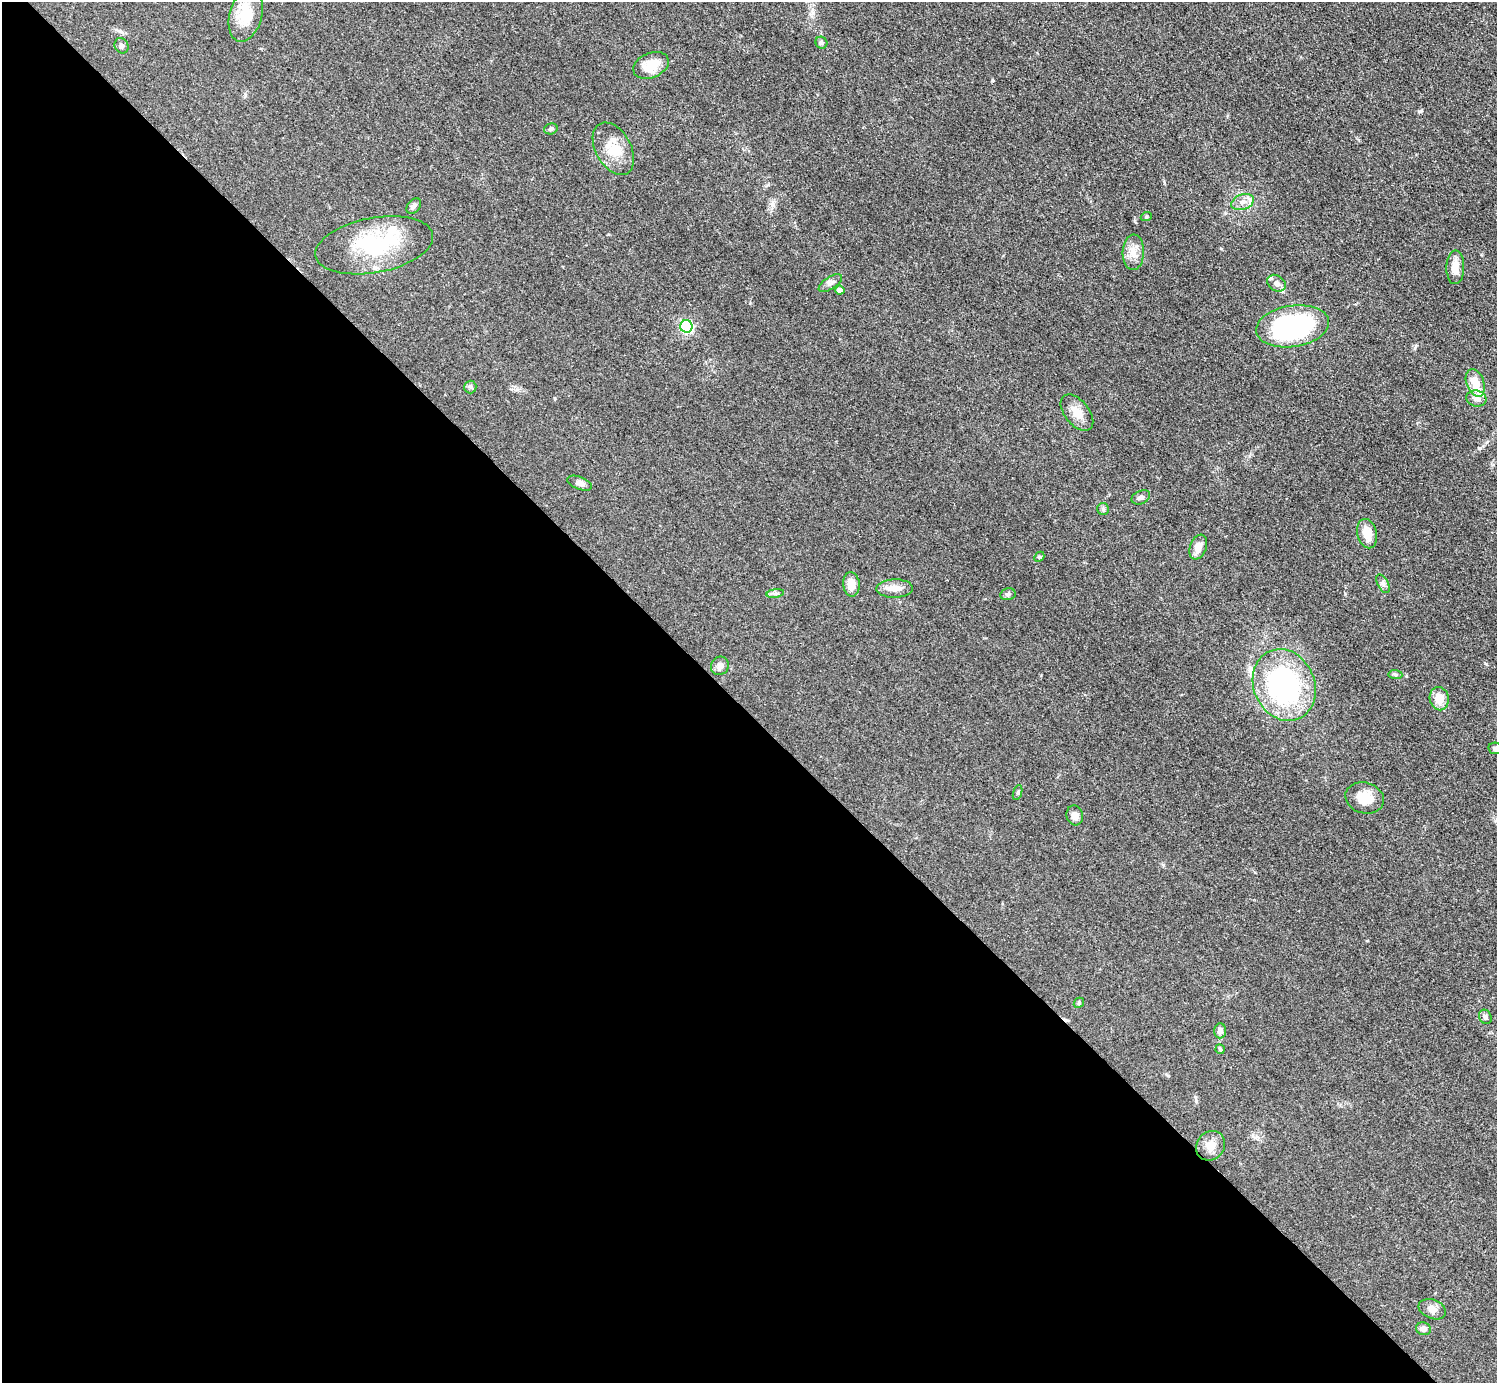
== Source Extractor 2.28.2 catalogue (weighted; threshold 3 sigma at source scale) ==
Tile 9 of 4 x 4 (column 1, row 3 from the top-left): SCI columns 8-1502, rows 1687-3067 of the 5990 x 5989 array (HDU 1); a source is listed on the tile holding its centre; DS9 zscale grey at full resolution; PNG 1499 x 1385 px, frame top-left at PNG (2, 2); each listed source drawn as its Kron ellipse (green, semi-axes under 4 px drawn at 4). Shown black and unused: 49% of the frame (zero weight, under 3 of 5 exposures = <1% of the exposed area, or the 3 px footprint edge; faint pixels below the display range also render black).
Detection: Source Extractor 2.28.2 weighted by HDU 2 'WHT'; one run over the whole footprint, this tile lists its part. Background 0.0499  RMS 0.0053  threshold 0.0237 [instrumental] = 3 sigma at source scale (4.5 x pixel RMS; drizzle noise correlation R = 1.50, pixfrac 1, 0.05/0.05 arcsec/px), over >= 5 px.
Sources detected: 51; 1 inside a brighter object's white glare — neither listed nor drawn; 3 inside a brighter listed object's ellipse — not listed separately; the other 47 listed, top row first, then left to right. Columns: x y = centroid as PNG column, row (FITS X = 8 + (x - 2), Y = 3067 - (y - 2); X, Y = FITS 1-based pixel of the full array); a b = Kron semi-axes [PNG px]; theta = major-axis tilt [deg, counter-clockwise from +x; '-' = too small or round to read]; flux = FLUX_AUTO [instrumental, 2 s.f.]
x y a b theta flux
246 15 27 16 75 13
821 43 6 5 - 1.2
121 46 8 6 -61 1.5
651 65 18 12 24 8.8
551 129 7 5 18 1.2
613 149 28 17 -61 13
1243 202 12 7 21 3.6
414 206 9 6 53 1.4
1146 217 5 3 - 0.6
374 245 60 27 10 42
1133 252 18 10 87 5.5
1455 267 17 9 89 5.5
830 283 13 6 33 2.1
1277 283 10 7 -34 3
840 290 5 4 - 2.7
686 326 6 6 - 70
1293 326 37 20 9 85
1475 383 14 8 -70 8.5
470 387 6 6 - 1.1
1476 398 10 8 -13 3.3
1077 413 21 12 -51 6.4
580 483 13 6 -21 2.2
1141 497 10 6 23 1.7
1103 509 6 6 - 0.99
1367 534 15 9 -76 6.7
1198 547 13 8 68 4.8
1039 557 6 4 44 0.64
851 584 12 8 -85 5.4
1383 584 10 5 -63 1.6
895 588 18 9 1 5.3
775 593 9 4 8 1.2
1008 594 7 6 - 1.3
720 666 9 8 - 2.9
1395 674 7 4 -6 0.86
1284 685 37 30 -67 94
1439 699 11 9 -78 7.4
1495 748 7 5 -11 1.5
1018 793 8 3 71 0.82
1365 798 19 15 -15 11
1075 815 10 8 -74 3.4
1079 1003 5 4 - 0.72
1485 1017 7 6 - 1.5
1220 1031 7 6 - 2.6
1220 1049 5 4 - 0.74
1211 1146 15 13 49 5.4
1432 1309 14 9 -21 3.2
1424 1329 7 6 - 2.2
Isophote crosses this tile's border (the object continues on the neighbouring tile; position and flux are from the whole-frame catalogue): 1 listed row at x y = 1495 748
Unlisted compact peaks at least as high as the median listed source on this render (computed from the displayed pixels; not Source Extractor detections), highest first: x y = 1420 111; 1486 664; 992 80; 1415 348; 1345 594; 1196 1101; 517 389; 1406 676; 1168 1076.